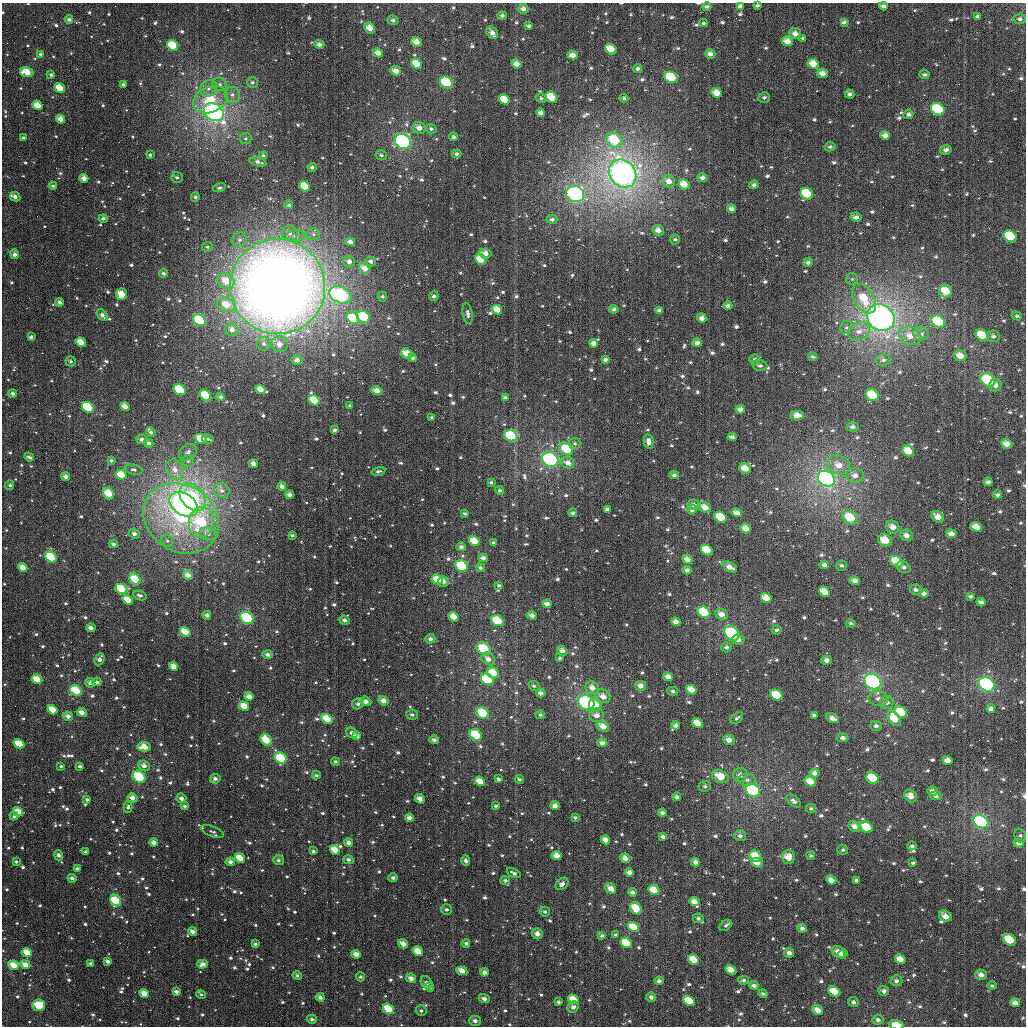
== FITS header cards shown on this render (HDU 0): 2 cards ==
NAXIS1  =                 1024
NAXIS2  =                 1024

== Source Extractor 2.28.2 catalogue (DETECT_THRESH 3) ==
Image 1024 x 1024 px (HDU 0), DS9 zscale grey, 1 PNG px = 1 image px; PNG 1028 x 1028 px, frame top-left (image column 1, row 1024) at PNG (2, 3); each listed source drawn as its Kron ellipse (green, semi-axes under 4 px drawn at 4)
Background 3390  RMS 79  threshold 236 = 3 sigma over >= 5 px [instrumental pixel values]
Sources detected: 1059; of the 1059, the 500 brightest by FLUX_AUTO listed and drawn (559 fainter detections omitted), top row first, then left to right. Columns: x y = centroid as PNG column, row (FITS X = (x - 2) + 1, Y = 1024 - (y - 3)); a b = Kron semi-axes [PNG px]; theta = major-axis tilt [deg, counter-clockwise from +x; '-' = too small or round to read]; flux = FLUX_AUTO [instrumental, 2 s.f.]
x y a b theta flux
757 5 4 3 - 1.4e+04
740 6 4 4 - 2.3e+04
883 6 4 4 - 2.1e+04
707 7 4 4 - 1.6e+04
523 9 5 5 - 3.1e+04
502 16 4 4 - 1.5e+04
978 16 4 3 - 1.5e+04
69 19 4 3 - 1.6e+04
1020 19 6 5 - 1.6e+04
393 20 5 5 - 1.9e+04
844 22 4 3 - 1.5e+04
703 23 4 3 - 1.1e+04
528 26 4 3 - 1.3e+04
370 28 6 5 - 6.0e+04
492 33 7 5 -51 3.5e+04
795 34 6 5 - 3.4e+04
803 38 4 3 - 1.1e+04
787 41 5 4 - 5.6e+04
416 42 5 4 - 5.1e+04
319 44 5 4 - 2.7e+04
173 45 6 5 - 1.7e+05
611 49 6 5 - 8.1e+04
378 53 5 4 - 4.7e+04
41 54 4 4 - 1.4e+04
710 54 5 5 - 2.7e+04
573 55 5 4 - 4.0e+04
416 64 6 4 -33 8.2e+04
516 64 5 4 - 4.1e+04
813 64 6 5 - 7.5e+04
638 69 4 4 - 1.6e+04
396 71 5 5 - 4.4e+04
27 72 7 4 -17 8.6e+04
822 73 5 4 - 3.6e+04
51 75 4 3 - 1.2e+04
924 75 5 4 - 1.2e+04
671 77 7 5 -33 3.0e+05
252 82 5 5 - 1.3e+04
446 82 7 5 -34 3.3e+05
123 84 4 3 - 1.3e+04
220 84 7 6 - 2.0e+04
60 88 5 4 - 9.5e+04
209 88 9 8 - 3.1e+04
716 93 5 4 - 6.6e+04
850 94 5 4 - 1.7e+04
232 95 8 7 - 2.7e+04
551 97 6 5 - 1.4e+05
764 97 6 5 - 1.4e+04
541 98 5 4 - 1.2e+04
624 98 4 4 - 1.1e+04
210 100 18 12 24 1.9e+05
504 100 6 4 -35 1.0e+05
37 105 5 4 - 7.7e+04
938 109 7 5 -35 3.7e+05
214 112 10 8 -37 1.4e+06
541 113 4 4 - 2.5e+04
908 114 5 5 - 1.6e+04
60 119 4 4 - 4.4e+04
419 128 7 6 - 3.9e+04
431 129 5 4 - 1.5e+04
885 135 5 4 - 3.5e+04
454 137 4 4 - 1.3e+04
23 138 4 3 - 1.2e+04
245 139 6 5 - 1.1e+04
614 140 8 7 - 2.0e+05
403 141 8 7 - 6.7e+05
830 147 6 4 13 1.5e+04
946 150 6 5 - 2.3e+04
457 154 5 4 - 1.6e+04
150 155 4 3 - 1.2e+04
263 155 4 4 - 1.1e+04
381 155 6 5 - 1.2e+04
258 162 8 4 -13 2.3e+04
312 167 4 4 - 1.5e+04
623 173 15 12 -50 2.0e+06
177 177 6 5 - 1.6e+04
84 178 4 4 - 3.6e+04
702 178 4 4 - 2.1e+04
669 181 6 6 - 4.0e+04
684 184 6 5 - 6.7e+04
754 185 4 3 - 1.5e+04
53 186 4 3 - 1.2e+04
305 186 6 4 -38 1.0e+05
219 188 6 4 16 1.2e+04
575 194 9 8 - 7.1e+05
807 194 7 5 -31 2.3e+05
15 197 5 4 - 3.0e+04
195 197 5 4 - 1.2e+04
289 205 4 4 - 1.1e+04
731 209 4 3 - 2.2e+04
856 217 5 4 - 2.4e+04
103 218 4 4 - 1.5e+04
552 219 5 4 - 1.5e+04
658 230 5 5 - 3.4e+04
290 233 8 8 - 2.5e+04
313 234 7 6 - 1.5e+04
296 236 9 6 1 2.4e+04
1010 236 7 5 -31 2.2e+05
675 239 5 5 - 1.1e+04
239 240 7 6 - 2.0e+04
350 242 4 4 - 3.1e+04
207 247 5 5 - 1.2e+04
485 253 6 5 - 3.7e+04
14 254 5 4 - 2.4e+04
480 259 6 5 - 8.4e+04
349 261 6 5 - 2.3e+04
370 261 5 5 - 1.7e+04
808 262 5 5 - 1.9e+04
365 268 6 5 - 4.7e+04
163 273 4 4 - 1.3e+04
852 279 6 6 - 1.1e+04
226 281 9 7 -34 8.7e+04
278 287 48 47 - 7.5e+06
946 291 6 6 - 9.4e+04
121 294 6 5 - 9.1e+04
340 295 11 8 -23 5.0e+05
382 296 5 5 - 1.2e+04
434 296 4 4 - 1.6e+04
864 299 16 10 -59 1.5e+05
59 302 4 4 - 2.1e+04
226 305 9 7 -23 8.7e+04
728 306 4 3 - 2.0e+04
614 309 5 4 - 1.6e+04
497 310 5 4 - 6.6e+04
659 310 4 4 - 1.8e+04
468 314 11 5 -81 2.2e+04
102 315 7 4 -46 2.0e+04
1017 316 5 4 - 1.2e+04
363 317 7 5 -35 2.4e+05
353 318 7 5 -33 1.7e+05
702 318 5 4 - 3.1e+04
881 318 14 12 -36 1.9e+06
199 320 7 5 -37 3.0e+05
938 322 7 5 -31 3.0e+05
846 327 7 5 67 1.3e+04
232 330 7 6 - 3.5e+04
859 331 11 8 24 4.7e+04
921 334 8 6 1 2.4e+04
982 335 7 5 -35 1.3e+05
910 336 11 9 -25 6.4e+04
993 336 6 5 - 1.6e+04
31 337 4 3 - 1.4e+04
81 342 5 4 - 7.8e+04
594 343 4 4 - 3.3e+04
697 343 5 4 - 2.1e+04
264 344 7 6 - 2.0e+04
279 344 8 7 - 4.2e+04
407 353 6 5 - 7.7e+04
960 356 6 5 - 5.4e+04
813 357 4 3 - 1.1e+04
413 358 4 4 - 1.6e+04
754 359 5 5 - 1.4e+04
297 360 5 5 - 2.8e+04
605 360 4 3 - 1.6e+04
883 360 7 5 1 1.6e+04
71 361 5 5 - 1.2e+04
760 365 7 5 -15 1.3e+04
988 380 8 6 -35 2.8e+05
995 385 6 6 - 2.6e+04
179 390 6 5 - 3.1e+05
260 390 5 4 - 5.5e+04
377 390 5 4 - 5.0e+04
13 394 4 4 - 1.7e+04
205 395 6 4 -36 2.3e+05
872 395 7 5 -32 1.6e+05
221 397 4 4 - 1.5e+04
505 398 4 3 - 2.0e+04
314 400 6 5 - 1.3e+05
125 406 5 4 - 5.1e+04
350 406 3 3 - 1.4e+04
88 407 6 5 - 4.3e+05
740 409 4 4 - 2.8e+04
797 415 6 4 1 5.1e+04
432 417 3 3 - 1.1e+04
853 427 6 4 -1 2.0e+04
335 430 4 3 - 1.4e+04
151 432 5 4 - 1.6e+04
511 436 6 5 - 3.3e+05
732 437 4 3 - 2.1e+04
142 439 5 5 - 2.3e+04
201 439 6 4 -29 9.9e+04
208 439 6 4 -14 1.4e+04
649 442 7 5 -78 2.8e+04
149 443 5 4 - 1.8e+04
575 443 6 5 - 1.1e+04
1007 444 6 5 - 4.8e+04
566 449 7 5 -35 1.6e+05
908 451 6 5 - 1.0e+05
188 452 10 7 34 2.5e+04
29 457 5 3 - 1.4e+04
550 459 8 7 - 5.1e+05
111 460 3 3 - 1.2e+04
188 461 6 6 - 1.3e+04
568 463 7 5 -27 3.8e+04
253 464 4 4 - 3.3e+04
839 465 12 9 -22 6.9e+04
745 468 6 5 - 6.0e+04
134 469 9 5 -11 1.4e+04
175 469 10 8 -65 5.0e+04
378 471 7 4 12 1.3e+04
121 475 6 4 -28 1.0e+05
674 475 4 4 - 1.6e+04
855 475 8 7 - 3.6e+04
66 477 4 3 - 3.1e+04
826 479 9 7 -36 1.5e+06
491 482 4 3 - 1.2e+04
988 482 4 4 - 2.2e+04
10 485 5 4 - 1.2e+04
282 486 4 4 - 2.4e+04
222 490 8 7 - 3.0e+04
500 490 4 4 - 1.2e+04
109 494 6 5 - 9.9e+04
289 495 4 4 - 2.4e+04
997 495 4 4 - 1.5e+04
193 497 15 11 -49 4.5e+05
184 504 15 10 -34 2.1e+06
693 505 6 5 - 2.2e+04
705 507 6 5 - 5.7e+04
607 509 4 3 - 1.7e+04
692 510 5 4 - 1.6e+04
465 513 4 3 - 1.1e+04
573 513 4 4 - 1.4e+04
737 513 5 4 - 3.8e+04
720 517 6 5 - 1.4e+05
938 517 7 5 -33 4.7e+04
181 518 40 33 -33 7.1e+05
850 518 8 6 -34 1.6e+05
201 522 15 12 80 3.6e+05
893 527 7 6 - 4.4e+04
976 527 6 4 -23 6.0e+04
746 528 5 4 - 5.2e+04
134 534 5 4 - 2.0e+04
208 534 9 6 -16 2.6e+04
951 534 5 4 - 3.8e+04
292 535 3 3 - 1.1e+04
906 535 6 5 - 3.2e+04
885 540 7 6 - 9.7e+04
167 541 6 5 - 1.3e+04
474 541 6 4 -34 8.6e+04
493 543 4 3 - 1.4e+04
113 544 4 4 - 1.8e+04
461 547 4 4 - 1.7e+04
707 550 6 5 - 1.1e+05
51 557 6 5 - 3.0e+05
483 558 4 3 - 2.3e+04
687 559 5 4 - 3.3e+04
896 561 6 5 - 1.4e+05
824 565 5 4 - 2.5e+04
842 565 5 5 - 1.5e+04
462 566 6 5 - 2.7e+05
730 567 8 5 -24 4.0e+04
903 567 7 5 -25 2.1e+04
23 568 5 4 - 5.3e+04
480 568 4 4 - 1.3e+04
687 570 4 4 - 2.0e+04
188 575 5 4 - 3.8e+04
135 579 6 5 - 1.4e+05
437 579 6 4 -28 8.9e+04
855 581 5 4 - 3.0e+04
443 582 5 5 - 3.1e+04
499 585 4 4 - 1.2e+04
121 589 6 5 - 1.7e+05
916 590 6 5 - 1.8e+04
824 592 6 4 -29 6.8e+04
924 593 5 4 - 2.0e+04
140 595 7 4 -20 1.8e+04
970 596 4 3 - 1.3e+04
766 598 5 4 - 7.0e+04
128 600 5 4 - 7.9e+04
981 602 4 4 - 2.1e+04
547 604 4 3 - 2.6e+04
704 612 7 5 -35 1.9e+05
721 614 6 5 - 3.8e+04
207 615 4 4 - 1.8e+04
532 615 5 3 - 2.5e+04
454 617 5 4 - 6.8e+04
247 618 7 5 -35 3.8e+05
344 620 5 4 - 1.9e+04
497 621 6 5 - 2.4e+05
676 622 4 4 - 3.7e+04
851 623 5 4 - 1.3e+04
91 628 4 4 - 2.9e+04
777 630 5 4 - 1.4e+04
185 632 5 4 - 9.8e+04
732 633 8 6 -42 3.8e+05
430 639 5 4 - 2.1e+04
738 640 6 5 - 2.9e+04
726 647 5 5 - 1.5e+04
484 648 7 6 - 1.8e+05
562 651 5 4 - 2.5e+04
268 654 5 4 - 1.9e+04
560 658 4 4 - 1.1e+04
100 659 6 4 62 2.7e+04
488 659 7 5 -36 3.4e+04
827 660 5 4 - 2.4e+04
174 667 5 4 - 5.1e+04
493 673 6 5 - 1.0e+05
668 677 5 4 - 4.0e+04
37 679 5 4 - 9.8e+04
487 679 7 5 -34 4.5e+05
873 681 9 7 -36 6.3e+05
97 682 4 4 - 1.4e+04
90 683 5 4 - 2.8e+04
987 684 8 7 - 5.4e+05
534 686 6 4 -28 1.2e+04
641 686 5 5 - 3.4e+04
592 688 7 6 - 4.2e+04
76 690 6 5 - 1.8e+05
691 690 5 4 - 6.0e+04
673 691 5 4 - 1.1e+04
541 693 4 4 - 2.4e+04
776 695 6 5 - 1.5e+05
249 696 4 4 - 3.7e+04
603 696 8 6 -27 4.8e+04
878 698 10 7 -6 3.1e+04
366 701 6 4 -21 3.3e+04
383 701 5 4 - 3.9e+04
887 702 6 6 - 2.3e+04
586 703 8 7 - 5.7e+05
358 704 6 5 - 1.4e+04
595 705 7 6 - 7.0e+04
244 706 5 4 - 7.5e+04
991 709 4 4 - 2.3e+04
52 710 5 4 - 9.0e+04
82 712 5 4 - 3.6e+04
901 712 7 5 -33 1.7e+05
483 713 6 5 - 1.6e+05
412 715 6 5 - 1.4e+04
540 715 5 4 - 1.2e+04
597 715 7 6 - 3.8e+04
814 715 4 3 - 1.5e+04
68 716 5 4 - 2.8e+04
737 718 7 4 40 1.4e+04
832 718 7 4 -25 2.5e+04
327 719 6 4 -28 9.3e+04
894 719 8 5 -52 9.6e+04
697 723 6 4 -33 7.2e+04
675 725 4 4 - 2.0e+04
603 726 6 5 - 5.3e+04
876 726 6 5 - 1.7e+04
352 733 6 4 -34 1.9e+04
476 735 6 5 - 2.7e+05
357 736 4 4 - 3.3e+04
843 738 6 4 -10 1.8e+04
266 740 6 5 - 1.3e+05
434 740 5 4 - 2.1e+04
729 740 5 5 - 3.8e+04
602 743 5 4 - 2.7e+04
19 744 5 4 - 1.4e+05
144 747 7 4 1 6.2e+04
281 758 6 5 - 2.0e+05
947 761 5 4 - 3.8e+04
335 762 4 3 - 1.1e+04
61 766 3 3 - 1.1e+04
80 766 3 3 - 1.5e+04
144 766 6 5 - 3.2e+04
814 773 5 4 - 2.6e+04
316 775 4 3 - 1.1e+04
740 775 7 6 - 2.8e+04
720 776 9 6 -28 8.9e+04
139 777 7 5 -35 2.9e+05
873 778 7 5 -34 2.3e+05
215 779 5 5 - 2.2e+04
498 779 4 3 - 1.4e+04
519 779 5 3 - 1.1e+04
747 780 9 6 -1 2.1e+04
480 781 5 4 - 6.2e+04
810 781 6 4 -32 6.9e+04
705 786 6 5 - 1.6e+04
753 790 7 6 - 1.1e+06
933 791 5 4 - 2.6e+04
911 796 7 6 - 5.2e+04
936 796 6 4 -7 1.8e+04
677 797 4 4 - 1.9e+04
132 798 5 4 - 3.4e+04
181 798 5 4 - 2.4e+04
420 799 5 4 - 3.4e+04
87 800 4 3 - 1.3e+04
794 801 8 4 -39 2.0e+04
555 805 4 4 - 2.4e+04
185 806 4 3 - 1.1e+04
496 806 3 3 - 1.2e+04
128 807 5 4 - 1.5e+04
811 808 5 4 - 1.2e+04
18 812 5 4 - 6.4e+04
662 813 4 3 - 1.7e+04
14 816 4 3 - 1.1e+04
575 817 4 4 - 1.1e+04
409 818 4 4 - 2.9e+04
981 822 8 6 -32 8.4e+05
855 827 6 5 - 3.6e+04
866 827 6 5 - 1.6e+05
212 831 12 5 -20 1.6e+04
1020 835 7 5 -74 1.2e+04
740 836 6 5 - 2.1e+04
663 837 4 3 - 1.7e+04
605 840 5 4 - 3.9e+04
154 843 4 4 - 3.5e+04
348 843 5 4 - 2.4e+04
1019 843 5 4 - 2.2e+04
912 846 5 4 - 1.3e+04
335 850 5 4 - 7.3e+04
843 850 5 5 - 1.2e+04
313 851 4 3 - 1.2e+04
86 852 3 3 - 1.9e+04
59 855 5 4 - 1.8e+04
557 856 5 4 - 5.0e+04
756 856 6 5 - 9.8e+04
811 856 4 3 - 1.1e+04
788 857 7 6 - 6.5e+04
240 858 5 4 - 7.9e+04
625 858 5 4 - 3.4e+04
278 860 5 5 - 1.3e+04
348 860 5 4 - 1.7e+04
466 861 5 4 - 1.7e+04
16 862 4 4 - 1.1e+04
230 862 4 4 - 2.2e+04
695 862 4 4 - 2.5e+04
757 863 6 4 -24 6.2e+04
913 863 4 4 - 1.1e+04
77 869 4 3 - 1.8e+04
629 872 4 4 - 2.6e+04
514 873 8 4 -26 1.9e+04
72 878 4 4 - 1.4e+04
393 878 5 4 - 1.4e+04
505 880 5 4 - 1.2e+04
831 880 5 4 - 4.1e+04
856 880 4 3 - 1.5e+04
562 884 7 5 41 2.4e+04
611 888 6 4 -38 4.1e+04
654 890 6 4 -28 8.0e+04
632 892 4 4 - 2.0e+04
115 900 6 5 - 2.2e+05
694 902 5 4 - 4.2e+04
636 908 6 5 - 1.2e+05
447 909 5 5 - 1.6e+04
545 912 5 5 - 1.3e+04
945 916 7 5 -32 4.4e+04
698 918 5 5 - 1.5e+04
726 925 7 4 37 1.2e+04
633 927 6 5 - 1.2e+05
802 928 5 4 - 2.1e+04
192 931 5 4 - 2.7e+04
537 934 5 5 - 2.7e+04
602 935 4 4 - 1.5e+04
616 935 4 4 - 1.2e+04
1009 940 7 5 -32 1.7e+05
466 943 4 4 - 1.5e+04
626 943 6 4 -32 1.5e+05
255 944 4 3 - 1.3e+04
403 944 5 4 - 3.6e+04
418 951 5 4 - 8.0e+04
27 952 5 4 - 8.5e+04
838 952 7 5 -33 4.8e+04
789 953 5 5 - 2.5e+04
356 954 4 4 - 3.5e+04
843 954 5 4 - 1.5e+04
900 959 5 4 - 5.2e+04
693 960 6 4 -33 9.0e+04
108 961 4 3 - 2.3e+04
91 964 4 3 - 1.7e+04
203 964 5 4 - 2.7e+04
14 965 5 4 - 8.4e+04
25 965 5 4 - 4.8e+04
731 970 6 4 -28 5.3e+04
462 971 6 4 -21 5.1e+04
484 972 4 4 - 2.7e+04
981 975 6 5 - 3.3e+04
297 976 5 4 - 1.3e+04
360 977 5 4 - 1.2e+04
411 978 5 4 - 3.3e+04
743 980 6 4 7 1.2e+04
659 981 4 4 - 1.5e+04
896 981 6 5 - 2.0e+04
427 983 7 5 -51 1.8e+04
754 986 5 4 - 2.1e+04
992 986 4 4 - 1.1e+04
430 987 4 4 - 1.4e+04
834 991 6 4 -25 8.5e+04
884 991 5 5 - 1.9e+04
176 992 4 3 - 2.2e+04
144 993 5 4 - 5.9e+04
201 994 5 4 - 1.3e+04
763 994 4 3 - 1.3e+04
320 997 4 4 - 2.0e+04
651 997 5 5 - 2.3e+04
484 999 5 4 - 2.4e+04
573 999 5 4 - 7.7e+04
689 1001 6 4 -30 1.1e+05
558 1002 4 4 - 1.2e+04
853 1002 5 5 - 1.8e+04
1015 1003 5 4 - 4.0e+04
39 1005 6 5 - 1.7e+05
573 1007 5 5 - 2.2e+04
388 1009 6 4 -34 1.3e+05
818 1010 6 4 -33 4.8e+04
421 1011 5 5 - 1.1e+04
312 1019 5 4 - 1.5e+04
878 1020 5 5 - 1.8e+04
475 1021 6 5 - 2.1e+04
896 1025 8 4 -11 1.1e+05
At the frame edge (FLAGS 8, measured only in part): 1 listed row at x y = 896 1025
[559 fainter detections neither listed nor drawn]

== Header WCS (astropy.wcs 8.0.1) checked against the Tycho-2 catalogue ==
Header WCS as astropy/WCSLIB reads it (applying the file's SIP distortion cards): RA---TAN-SIP/DEC--TAN-SIP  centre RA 02:54:33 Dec +32:28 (43.64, +32.47 deg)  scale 8.66 arcsec/px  FOV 147.8' x 147.8'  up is +179 deg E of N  parity flipped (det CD > 0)
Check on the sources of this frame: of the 60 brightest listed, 57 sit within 12.2 arcsec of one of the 180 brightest Tycho-2 stars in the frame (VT <= 11.36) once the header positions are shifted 5.76 arcsec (3.75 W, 4.37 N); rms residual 4.05 arcsec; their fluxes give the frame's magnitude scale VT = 22.98 - 2.5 log10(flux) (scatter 0.31 mag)
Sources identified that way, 259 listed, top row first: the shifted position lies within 12.2 arcsec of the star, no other Tycho-2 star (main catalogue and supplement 1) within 24.4 arcsec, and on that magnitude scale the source's flux lands within +1.5 / -3 mag of the star's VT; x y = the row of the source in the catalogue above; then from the Tycho-2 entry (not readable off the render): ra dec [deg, ICRS J2000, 3 dp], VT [Tycho-2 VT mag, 2 dp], TYC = Tycho-2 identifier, HIP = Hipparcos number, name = IAU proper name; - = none
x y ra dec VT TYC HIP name
757 5 42.986 +31.230 12.31 2326-1557-1 - -
523 9 43.645 +31.252 11.60 2326-1407-1 - -
1020 19 42.248 +31.242 12.20 2325-958-1 - -
393 20 44.011 +31.287 12.04 2326-717-1 - -
370 28 44.075 +31.307 11.36 2326-858-1 - -
492 33 43.731 +31.312 11.67 2326-1437-1 - -
795 34 42.878 +31.295 11.98 2326-1111-1 - -
803 38 42.856 +31.305 12.26 2326-1337-1 - -
787 41 42.899 +31.315 11.32 2326-1433-1 - -
416 42 43.942 +31.338 11.19 2326-649-1 - -
319 44 44.216 +31.349 11.53 2326-778-1 - -
173 45 44.629 +31.357 9.83 2326-365-1 - -
611 49 43.395 +31.345 10.94 2326-1031-1 - -
378 53 44.051 +31.366 11.21 2326-861-1 - -
573 55 43.502 +31.361 11.39 2326-1137-1 - -
416 64 43.941 +31.391 10.69 2326-317-1 - -
516 64 43.660 +31.386 12.31 2326-1321-1 - -
813 64 42.824 +31.366 11.04 2326-1127-1 - -
396 71 43.999 +31.409 11.44 2326-848-1 - -
27 72 45.039 +31.426 10.43 2339-1424-1 - -
822 73 42.798 +31.389 11.57 2326-1165-1 - -
924 75 42.510 +31.383 12.64 2325-362-1 - -
671 77 43.223 +31.409 9.84 2326-1301-1 - -
446 82 43.856 +31.435 9.19 2326-1461-1 - -
60 88 44.946 +31.463 10.59 2326-231-1 - -
716 93 43.095 +31.444 10.82 2326-1293-1 - -
551 97 43.559 +31.464 10.26 2326-1349-1 - -
504 100 43.692 +31.472 10.85 2326-1207-1 - -
37 105 45.008 +31.505 11.03 2339-374-1 - -
938 109 42.469 +31.466 9.72 2325-168-1 - -
214 112 44.509 +31.517 7.36 2326-9-1 - -
60 119 44.943 +31.537 11.56 2326-710-1 - -
614 140 43.378 +31.564 9.57 2326-1487-1 - -
403 141 43.975 +31.579 8.10 2326-421-1 - -
946 150 42.443 +31.562 12.77 2325-850-1 - -
623 173 43.352 +31.645 6.66 2326-957-1 13464 -
702 178 43.127 +31.648 12.08 2326-1059-1 - -
684 184 43.179 +31.665 10.89 2326-1023-1 - -
305 186 44.250 +31.691 10.60 2326-754-1 - -
575 194 43.485 +31.696 7.99 2326-1339-1 13504 -
807 194 42.831 +31.680 10.32 2326-1169-1 - -
15 197 45.069 +31.725 12.03 2339-120-1 - -
731 209 43.043 +31.720 11.95 2326-1101-1 - -
658 230 43.248 +31.777 11.49 2326-1145-1 - -
1010 236 42.252 +31.766 9.83 2325-314-1 - -
350 242 44.119 +31.822 11.64 2326-453-1 - -
480 259 43.749 +31.858 10.49 2326-1159-1 - -
365 268 44.077 +31.885 12.15 2330-369-1 - -
278 287 44.322 +31.934 5.09 2330-2043-1 13775 -
946 291 42.428 +31.903 10.48 2329-525-1 - -
340 295 44.141 +31.951 8.70 2330-913-1 - -
728 306 43.045 +31.954 11.92 2330-1972-1 - -
363 317 44.077 +32.003 9.42 2330-783-1 13689 -
353 318 44.107 +32.006 10.25 2330-741-1 - -
881 318 42.608 +31.973 6.58 2329-223-1 13241 -
199 320 44.542 +32.017 9.16 2330-1006-1 - -
938 322 42.447 +31.977 9.60 2329-291-1 - -
982 335 42.321 +32.006 10.21 2329-73-1 13163 -
81 342 44.878 +32.074 10.93 2330-935-1 - -
594 343 43.423 +32.053 11.44 2330-1885-1 - -
407 353 43.953 +32.088 10.83 2330-337-1 - -
960 356 42.381 +32.057 10.98 2329-257-1 - -
297 360 44.264 +32.109 11.38 2330-1062-1 - -
988 380 42.301 +32.113 9.08 2329-11-1 - -
995 385 42.279 +32.125 11.90 2329-67-1 - -
179 390 44.596 +32.185 9.57 2330-519-1 - -
260 390 44.366 +32.181 11.28 2330-916-1 - -
377 390 44.035 +32.179 11.00 2330-655-1 - -
13 394 45.071 +32.198 12.39 2343-186-1 - -
205 395 44.522 +32.198 9.83 2330-265-1 - -
872 395 42.626 +32.159 9.74 2329-253-1 - -
314 400 44.213 +32.205 9.85 2330-241-1 - -
88 407 44.856 +32.230 9.35 2330-27-1 - -
797 415 42.841 +32.213 11.24 2330-1987-1 - -
511 436 43.651 +32.281 9.41 2330-1669-1 - -
732 437 43.022 +32.269 11.92 2330-1560-1 - -
201 439 44.534 +32.302 10.91 2330-449-1 - -
1007 444 42.241 +32.264 11.08 2329-1500-1 - -
566 449 43.492 +32.310 9.71 2330-1333-1 - -
908 451 42.520 +32.290 10.35 2329-1437-1 - -
550 459 43.537 +32.336 8.21 2330-1504-1 13522 -
568 463 43.488 +32.342 12.02 2330-1509-1 - -
253 464 44.383 +32.359 11.44 2330-613-1 - -
839 465 42.715 +32.330 11.71 2329-1505-1 - -
745 468 42.983 +32.344 10.76 2330-2003-1 - -
121 475 44.759 +32.391 10.34 2330-1073-1 - -
674 475 43.185 +32.365 12.10 2330-1548-1 - -
855 475 42.669 +32.353 11.90 2329-1476-1 - -
826 479 42.749 +32.364 7.85 2329-1433-1 13284 -
988 482 42.290 +32.358 12.04 2329-1582-1 - -
109 494 44.794 +32.438 10.30 2330-217-1 - -
289 495 44.279 +32.433 12.15 2330-982-1 - -
997 495 42.263 +32.387 12.07 2329-1460-1 - -
193 497 44.554 +32.443 10.16 2330-943-1 - -
184 504 44.578 +32.461 6.72 2330-2021-1 13851 -
693 505 43.128 +32.434 12.21 2330-1582-1 - -
705 507 43.094 +32.441 11.37 2330-1481-1 - -
607 509 43.373 +32.451 12.27 2330-1823-1 - -
465 513 43.779 +32.470 12.64 2330-1439-1 - -
737 513 43.003 +32.452 11.13 2330-1673-1 - -
720 517 43.048 +32.464 10.29 2330-1770-1 - -
850 518 42.678 +32.455 9.90 2329-1102-1 - -
201 522 44.528 +32.503 10.57 2330-351-1 - -
976 527 42.319 +32.467 11.15 2329-1534-1 - -
746 528 42.976 +32.489 11.31 2330-1620-1 - -
951 534 42.390 +32.485 11.22 2329-1580-1 - -
906 535 42.517 +32.493 11.40 2329-1267-1 - -
885 540 42.576 +32.507 10.48 2329-855-1 - -
474 541 43.747 +32.536 10.64 2330-1289-1 - -
493 543 43.695 +32.539 12.27 2330-1747-1 - -
461 547 43.787 +32.550 11.84 2330-1536-1 - -
707 550 43.085 +32.544 10.84 2330-1239-1 - -
51 557 44.956 +32.591 9.51 2330-801-1 - -
483 558 43.723 +32.576 11.73 2330-1658-1 - -
896 561 42.543 +32.557 10.27 2329-1427-1 - -
842 565 42.700 +32.570 11.88 2329-791-1 - -
903 567 42.523 +32.569 11.94 2329-1387-1 - -
23 568 45.037 +32.617 11.37 2343-442-1 - -
687 570 43.140 +32.593 11.78 2330-1324-1 - -
135 579 44.715 +32.642 10.02 2330-41-1 - -
437 579 43.853 +32.630 10.75 2330-1294-1 - -
855 581 42.661 +32.606 11.58 2329-1377-1 - -
443 582 43.836 +32.634 12.82 2330-1346-1 - -
499 585 43.677 +32.641 12.22 2330-1252-1 - -
121 589 44.754 +32.666 10.97 2330-67-1 - -
916 590 42.486 +32.623 12.35 2329-1391-1 - -
824 592 42.746 +32.635 10.95 2329-1307-1 - -
924 593 42.462 +32.631 11.90 2329-1199-1 - -
766 598 42.911 +32.654 10.79 2330-1178-1 - -
128 600 44.736 +32.692 11.83 2330-965-1 - -
547 604 43.537 +32.682 11.36 2330-1126-1 - -
704 612 43.087 +32.694 9.64 2330-1523-1 - -
721 614 43.038 +32.697 11.44 2330-1955-1 - -
207 615 44.509 +32.726 12.23 2330-131-1 - -
532 615 43.580 +32.711 11.98 2330-1507-1 - -
454 617 43.803 +32.719 10.98 2330-1727-1 - -
247 618 44.394 +32.731 8.84 2330-948-1 - -
497 621 43.677 +32.727 9.86 2330-1962-1 - -
777 630 42.880 +32.730 12.58 2330-1367-1 - -
185 632 44.570 +32.767 10.39 2330-291-1 - -
732 633 43.006 +32.742 8.68 2330-1413-1 13372 -
430 639 43.869 +32.773 12.22 2330-343-1 - -
484 648 43.715 +32.794 9.49 2330-1166-1 - -
562 651 43.490 +32.795 12.42 2330-1899-1 - -
488 659 43.701 +32.819 11.76 2330-1143-1 - -
174 667 44.602 +32.851 11.19 2330-313-1 - -
493 673 43.687 +32.852 10.50 2330-1488-1 - -
668 677 43.186 +32.851 11.11 2330-1183-1 - -
37 679 44.992 +32.886 11.46 2330-277-1 - -
873 681 42.598 +32.848 8.05 2329-834-1 13237 -
987 684 42.272 +32.845 8.18 2329-434-1 13146 -
641 686 43.264 +32.874 11.34 2330-1168-1 - -
592 688 43.401 +32.882 11.20 2330-1105-1 - -
76 690 44.881 +32.911 9.47 2330-557-1 - -
691 690 43.118 +32.880 10.98 2330-1688-1 - -
776 695 42.874 +32.887 10.15 2330-1408-1 - -
249 696 44.385 +32.920 11.71 2330-931-1 - -
603 696 43.371 +32.902 11.21 2330-1373-1 - -
366 701 44.050 +32.927 11.53 2330-469-1 - -
383 701 44.000 +32.925 11.26 2330-860-1 - -
586 703 43.417 +32.919 8.17 2330-1101-1 13486 -
595 705 43.392 +32.923 10.72 2330-1682-1 - -
244 706 44.398 +32.944 10.69 2330-335-1 - -
991 709 42.259 +32.903 11.68 2329-244-1 - -
52 710 44.947 +32.959 10.84 2330-463-1 - -
82 712 44.863 +32.964 11.67 2330-511-1 - -
901 712 42.516 +32.919 10.22 2329-1641-1 - -
483 713 43.714 +32.950 9.69 2330-1925-1 - -
597 715 43.388 +32.949 11.47 2330-1733-1 - -
327 719 44.160 +32.971 10.11 2330-805-1 13719 -
894 719 42.534 +32.936 10.72 2329-945-1 - -
697 723 43.097 +32.961 10.91 2330-1558-1 - -
675 725 43.161 +32.967 12.25 2330-1397-1 - -
603 726 43.369 +32.975 11.39 2330-1322-1 - -
876 726 42.586 +32.953 11.91 2329-669-1 - -
476 735 43.732 +33.003 9.64 2330-1312-1 - -
843 738 42.681 +32.985 11.81 2329-1067-1 - -
266 740 44.333 +33.024 10.17 2330-753-1 - -
434 740 43.851 +33.016 12.69 2330-625-1 - -
729 740 43.006 +32.998 11.29 2330-1133-1 - -
602 743 43.370 +33.014 11.74 2330-1604-1 - -
19 744 45.042 +33.041 10.15 2343-819-1 - -
144 747 44.682 +33.045 11.44 2330-393-1 - -
281 758 44.290 +33.068 9.64 2330-205-1 - -
144 766 44.683 +33.090 11.59 2330-788-1 - -
814 773 42.758 +33.072 11.69 2330-1738-1 - -
740 775 42.972 +33.082 12.47 2330-1621-1 - -
720 776 43.027 +33.088 11.21 2330-1751-1 - -
139 777 44.697 +33.117 8.99 2330-566-1 13882 -
873 778 42.590 +33.080 9.64 2329-1071-1 - -
480 781 43.718 +33.114 10.81 2330-1689-1 - -
810 781 42.768 +33.093 10.69 2330-1594-1 - -
911 796 42.479 +33.121 10.94 2329-1268-1 - -
677 797 43.152 +33.139 12.26 2330-1511-1 - -
132 798 44.715 +33.168 11.67 2330-382-1 - -
555 805 43.501 +33.167 11.82 2330-1484-1 - -
496 806 43.671 +33.171 12.01 2330-1453-1 - -
18 812 45.043 +33.205 10.91 2343-1093-1 - -
662 813 43.192 +33.177 12.02 2330-1086-1 - -
409 818 43.918 +33.205 12.06 2330-300-1 - -
981 822 42.275 +33.176 8.41 2329-796-1 13148 -
855 827 42.638 +33.198 11.69 2329-222-1 - -
866 827 42.603 +33.198 10.18 2329-292-1 - -
740 836 42.966 +33.228 12.14 2330-1313-1 - -
605 840 43.353 +33.248 11.54 2330-1224-1 - -
154 843 44.652 +33.275 11.25 2330-360-1 - -
348 843 44.092 +33.268 12.71 2330-2-1 - -
1019 843 42.165 +33.223 11.77 2329-196-1 - -
335 850 44.130 +33.286 11.42 2330-516-1 - -
313 851 44.193 +33.289 12.61 2330-350-1 - -
557 856 43.492 +33.288 11.12 2330-1942-1 - -
756 856 42.920 +33.276 10.63 2330-1094-1 - -
788 857 42.825 +33.278 11.80 2330-1115-1 - -
240 858 44.403 +33.309 10.97 2330-754-1 - -
625 858 43.296 +33.290 11.43 2330-1119-1 - -
230 862 44.431 +33.318 12.20 2330-390-1 - -
695 862 43.093 +33.295 11.86 2330-1165-1 - -
757 863 42.915 +33.292 10.75 2330-1167-1 - -
629 872 43.282 +33.324 11.77 2330-1129-1 - -
514 873 43.613 +33.333 13.36 2330-1234-1 - -
505 880 43.639 +33.350 11.68 2330-1318-1 - -
831 880 42.700 +33.328 11.44 2329-386-1 - -
611 888 43.334 +33.363 11.87 2330-1538-1 - -
654 890 43.210 +33.365 10.23 2330-1716-1 - -
632 892 43.272 +33.372 11.84 2330-1707-1 - -
115 900 44.760 +33.416 9.82 2330-348-1 - -
636 908 43.260 +33.409 10.44 2330-1869-1 - -
633 927 43.265 +33.455 10.48 2330-1214-1 - -
802 928 42.780 +33.446 11.95 2330-1227-1 - -
537 934 43.543 +33.477 11.41 2330-1120-1 - -
626 943 43.285 +33.494 10.27 2330-1352-1 - -
403 944 43.928 +33.509 11.52 2330-640-1 - -
418 951 43.885 +33.526 10.68 2330-358-1 - -
27 952 45.014 +33.543 10.86 2343-1327-1 - -
838 952 42.673 +33.500 11.50 2329-1049-1 - -
356 954 44.064 +33.536 11.75 2330-720-1 - -
900 959 42.494 +33.512 11.25 2329-774-1 - -
693 960 43.090 +33.529 11.42 2330-1305-1 - -
203 964 44.506 +33.565 12.23 2330-380-1 - -
14 965 45.051 +33.574 10.90 2343-2100-1 - -
25 965 45.018 +33.572 11.21 2343-205-1 - -
731 970 42.981 +33.552 11.22 2330-2002-1 - -
462 971 43.757 +33.571 11.42 2330-1515-1 - -
981 975 42.259 +33.543 11.35 2329-82-1 - -
411 978 43.904 +33.591 11.47 2330-270-1 - -
992 986 42.227 +33.568 11.60 2329-1629-1 - -
834 991 42.681 +33.596 10.95 2329-226-1 - -
884 991 42.539 +33.589 11.52 2329-282-1 - -
176 992 44.581 +33.632 11.56 2330-202-1 - -
144 993 44.673 +33.638 11.12 2330-378-1 - -
651 997 43.209 +33.622 11.87 2330-1204-1 - -
484 999 43.692 +33.636 11.63 2330-1106-1 - -
573 999 43.433 +33.633 10.97 2330-1903-1 - -
689 1001 43.099 +33.629 10.50 2330-1943-1 - -
1015 1003 42.158 +33.608 11.11 2329-571-1 - -
39 1005 44.978 +33.670 10.10 2330-760-1 - -
573 1007 43.435 +33.652 12.35 2330-1686-1 - -
388 1009 43.967 +33.666 9.74 2330-1520-1 13658 -
818 1010 42.727 +33.642 10.91 2329-921-1 - -